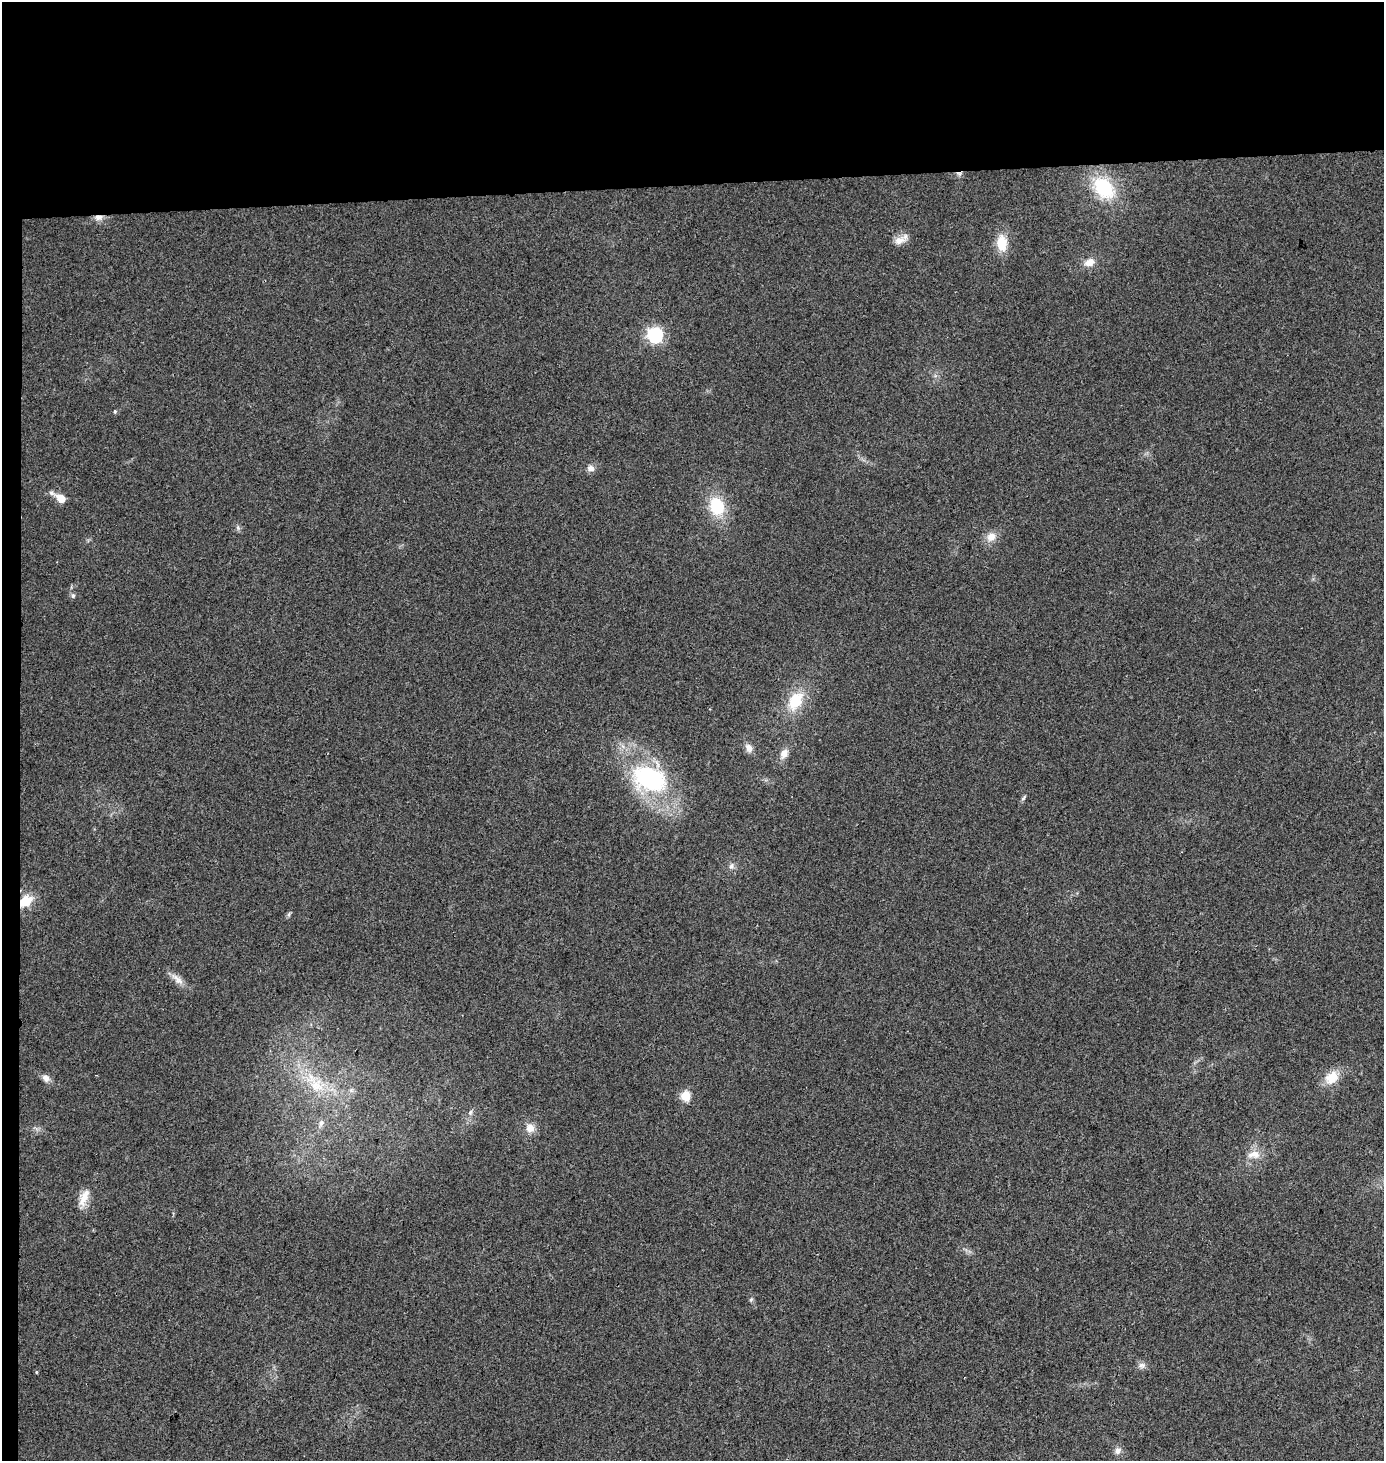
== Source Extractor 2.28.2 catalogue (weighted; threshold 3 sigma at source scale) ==
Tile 1 of 3 x 3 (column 1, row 1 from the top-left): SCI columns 6-1387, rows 2935-4393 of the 4152 x 4411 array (HDU 1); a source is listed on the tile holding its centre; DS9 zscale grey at full resolution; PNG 1386 x 1463 px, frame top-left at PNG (2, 2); no overlay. Shown black and unused: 14% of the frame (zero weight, under 2 of 3 exposures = <1% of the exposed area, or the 3 px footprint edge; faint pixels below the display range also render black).
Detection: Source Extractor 2.28.2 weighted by HDU 2 'WHT'; one run over the whole footprint, this tile lists its part. Background 0.0538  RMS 0.007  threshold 0.0317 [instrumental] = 3 sigma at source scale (4.5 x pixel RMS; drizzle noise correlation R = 1.50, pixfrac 1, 0.0396/0.0396 arcsec/px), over >= 5 px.
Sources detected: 38; all 38 listed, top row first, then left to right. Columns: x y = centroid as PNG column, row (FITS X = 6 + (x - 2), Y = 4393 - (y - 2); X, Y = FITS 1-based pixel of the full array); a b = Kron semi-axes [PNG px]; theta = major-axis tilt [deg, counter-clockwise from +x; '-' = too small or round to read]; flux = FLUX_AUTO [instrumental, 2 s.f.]
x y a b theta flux
959 174 9 5 -1 2
1104 188 24 16 -48 44
98 217 12 7 2 4.4
899 240 16 9 21 6.6
1002 243 17 11 -84 16
1089 262 12 9 18 6.7
655 335 7 6 - 200
115 411 5 4 - 0.91
591 468 10 8 -11 3.5
52 493 10 6 -30 2.3
61 498 10 7 -43 8.4
717 506 21 16 -72 28
238 528 7 4 -72 1.3
991 537 14 11 49 6.9
73 596 6 6 - 1.7
795 701 24 15 60 24
749 748 12 8 -58 3.8
784 754 13 9 61 5.6
649 778 41 26 -16 92
1023 798 9 4 49 1.4
731 866 9 6 79 2.2
25 901 15 10 34 14
289 914 7 4 54 1.2
177 979 22 8 -42 5.9
97 1075 2 2 - 0.62
1332 1077 17 13 45 14
46 1078 10 8 -48 4
316 1085 28 20 -30 27
686 1096 5 5 - 40
470 1112 8 5 70 1.7
321 1123 12 6 68 3.3
530 1128 11 11 - 6.4
1254 1154 19 10 6 8
84 1198 24 10 70 9.2
751 1300 6 5 - 1.1
1142 1365 10 8 -2 3
36 1372 4 3 - 0.78
1118 1451 10 8 54 3.3
Overlapping masked pixels (flux is a lower limit): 3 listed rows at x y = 959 174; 98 217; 25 901